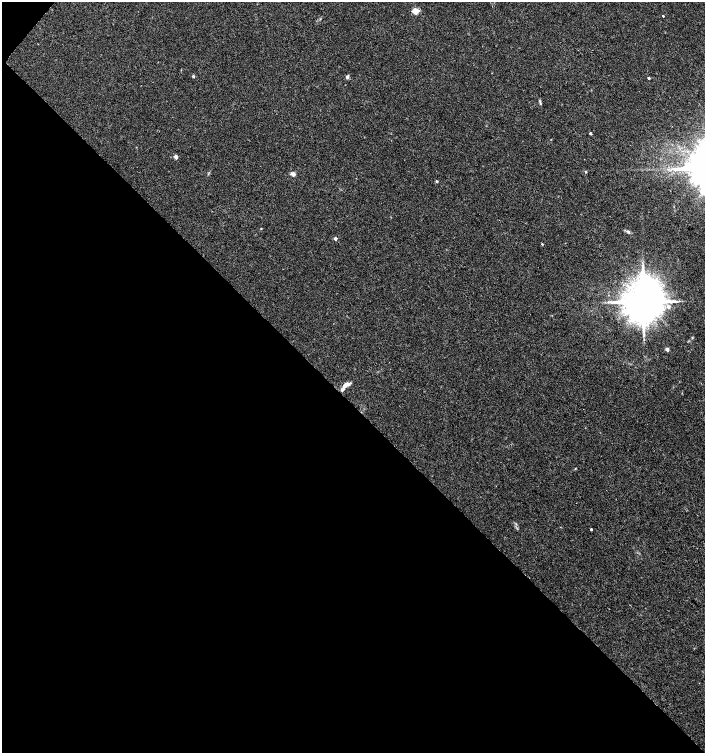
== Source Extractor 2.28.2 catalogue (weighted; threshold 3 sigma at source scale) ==
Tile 9 of 4 x 4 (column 1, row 3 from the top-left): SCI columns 232-1637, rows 1504-3005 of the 6023 x 6017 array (HDU 1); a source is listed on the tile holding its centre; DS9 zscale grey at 2 x 2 block average (1 PNG px = mean of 2 x 2 image px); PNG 707 x 755 px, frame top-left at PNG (2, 2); no overlay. Shown black and unused: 47% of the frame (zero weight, under 3 of 4 exposures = <1% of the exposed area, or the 3 px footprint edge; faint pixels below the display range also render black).
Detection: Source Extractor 2.28.2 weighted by HDU 2 'WHT'; one run over the whole footprint, this tile lists its part. Background 0.0327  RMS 0.0032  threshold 0.0145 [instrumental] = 3 sigma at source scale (4.5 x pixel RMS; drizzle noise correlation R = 1.50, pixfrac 1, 0.0396/0.0396 arcsec/px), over >= 5 px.
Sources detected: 24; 2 inside a brighter listed object's ellipse — not listed separately; the other 22 listed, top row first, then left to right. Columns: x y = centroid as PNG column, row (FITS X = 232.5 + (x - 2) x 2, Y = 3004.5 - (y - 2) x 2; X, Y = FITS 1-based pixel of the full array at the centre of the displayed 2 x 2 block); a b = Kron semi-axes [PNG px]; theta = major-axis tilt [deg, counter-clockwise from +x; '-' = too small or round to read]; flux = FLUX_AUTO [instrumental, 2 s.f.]
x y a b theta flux
416 11 3 3 - 22
663 16 2 2 - 0.65
193 76 3 2 - 1.5
347 77 5 3 - 1.5
648 78 2 2 - 1.4
540 103 6 3 -77 1.1
590 133 2 2 - 1.7
176 157 3 2 - 6.1
586 172 3 3 - 0.73
293 174 6 5 - 2.1
437 181 2 2 - 1.3
261 229 3 2 - 0.37
628 232 5 3 - 1.2
335 238 2 2 - 3
542 244 3 3 - 0.62
643 301 10 9 - 3200
668 306 5 4 - 2.4
644 334 3 3 - 0.91
692 338 3 2 - 0.51
667 349 2 2 - 5.2
345 386 8 5 52 3.4
591 529 3 2 - 0.86